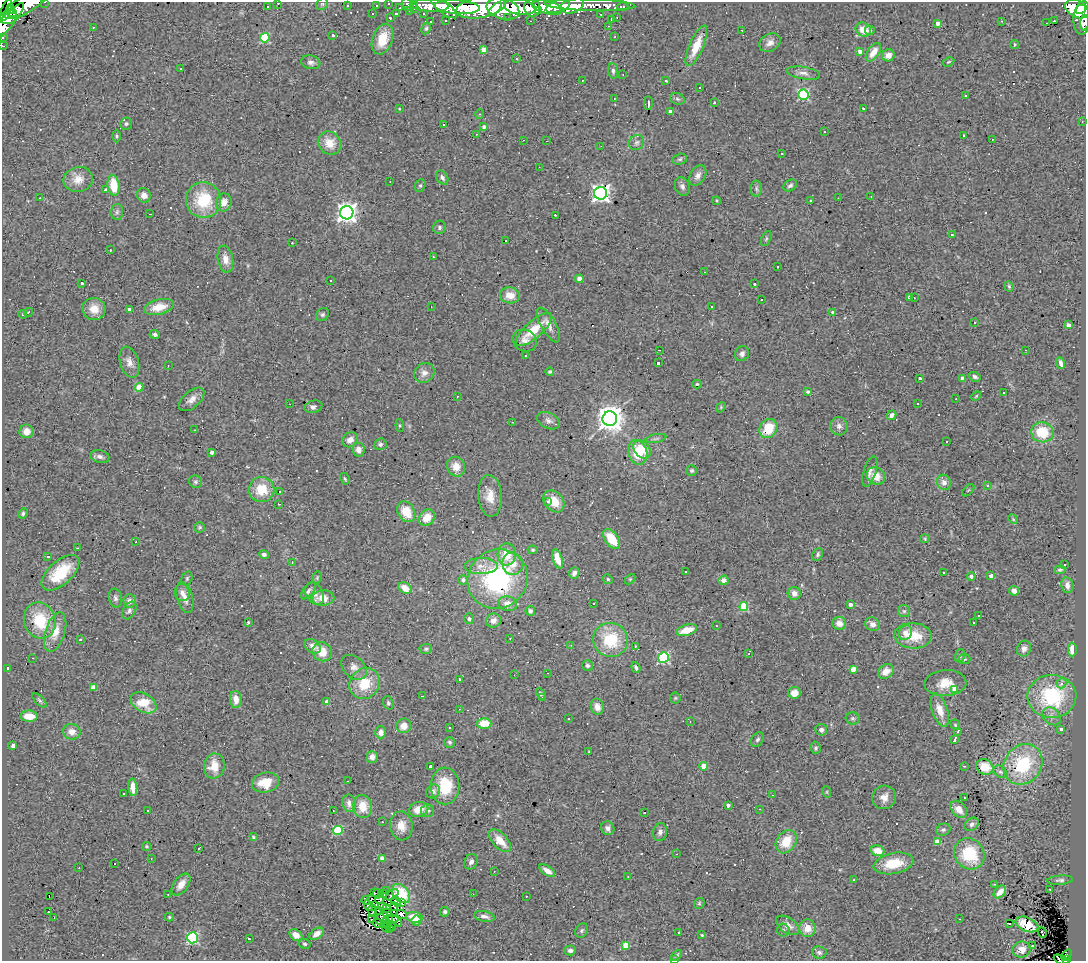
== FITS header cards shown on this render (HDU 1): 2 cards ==
NAXIS1  =                 1084
NAXIS2  =                  959

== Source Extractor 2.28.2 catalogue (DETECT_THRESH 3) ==
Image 1084 x 959 px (HDU 1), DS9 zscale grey, 1 PNG px = 1 image px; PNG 1088 x 963 px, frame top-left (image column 1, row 959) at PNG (2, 2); each listed source drawn as its Kron ellipse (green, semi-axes under 4 px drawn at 4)
Background 2.14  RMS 0.23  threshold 0.7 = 3 sigma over >= 5 px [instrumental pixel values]
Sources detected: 475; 1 with non-positive FLUX_AUTO (blend fragments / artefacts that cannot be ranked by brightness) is neither listed nor drawn; the other 474 listed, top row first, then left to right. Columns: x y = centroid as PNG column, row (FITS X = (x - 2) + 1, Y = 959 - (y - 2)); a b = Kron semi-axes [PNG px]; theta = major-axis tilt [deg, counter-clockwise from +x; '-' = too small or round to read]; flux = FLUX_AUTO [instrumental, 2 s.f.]
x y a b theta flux
45 2 3 2 - 34
278 3 3 2 - 36
388 3 3 3 - 57
322 4 6 5 - 28
407 4 6 5 - 330
25 5 24 8 29 2700
414 5 3 2 - 27
430 5 19 6 -2 2700
572 5 12 7 18 1400
590 5 45 6 -2 1500
267 6 3 2 - 26
347 6 3 2 - 11
376 6 2 2 - 13
558 6 12 6 17 2700
443 7 17 6 -39 1700
457 7 23 6 -3 5200
481 7 25 10 10 7800
520 7 15 8 -10 4100
547 7 16 6 -14 4800
623 7 5 3 - 59
400 8 3 2 - 18
532 8 9 8 - 2500
11 9 5 3 - 1900
415 9 2 2 - 12
495 9 9 4 46 2300
503 9 17 10 -16 7200
1077 9 12 8 -27 6700
1081 9 5 3 - 3400
6 10 11 4 72 1900
539 10 4 4 - 930
410 11 3 3 - 24
13 12 4 3 - 1400
372 14 3 2 - 19
396 14 3 2 - 17
424 14 3 2 - 26
601 14 3 2 - 29
8 17 9 6 16 4100
617 17 3 2 - 15
390 18 3 2 - 17
508 18 2 2 - 16
1082 18 17 9 84 2700
612 19 3 2 - 21
446 21 3 3 - 39
530 21 3 2 - 21
1002 21 3 3 - 12
1054 21 3 2 - 250
431 22 3 3 - 32
938 23 4 4 - 110
1047 23 3 2 - 8.4
1085 23 8 3 86 400
5 24 28 6 49 1900
608 26 2 2 - 9
93 27 3 3 - 18
426 28 6 4 63 25
742 30 2 2 - 13
863 30 8 7 - 190
870 30 5 4 - 57
333 35 3 3 - 36
3 37 3 2 - 43
615 37 3 2 - 12
265 38 5 4 - 940
383 39 16 10 70 320
770 43 11 8 30 93
1015 44 4 3 - 21
3 46 3 2 - 91
696 46 22 7 67 340
483 49 4 4 - 210
860 51 4 4 - 79
873 52 10 5 56 190
888 55 6 6 - 110
516 59 3 2 - 17
311 62 9 7 -12 57
948 62 6 4 26 21
181 69 3 2 - 27
613 71 8 5 -83 37
803 73 17 6 -9 93
623 75 2 2 - 9.4
582 80 2 2 - 12
666 81 3 2 - 17
700 87 3 2 - 18
803 95 5 5 - 1700
965 96 3 3 - 53
614 99 2 2 - 9.2
677 99 7 5 -21 33
648 103 7 2 90 54
714 103 3 2 - 19
863 108 3 2 - 13
399 109 3 2 - 10
670 111 4 3 - 44
480 114 5 3 - 13
1082 122 3 3 - 14
126 124 6 5 - 27
443 124 3 2 - 19
484 127 4 3 - 51
825 132 2 2 - 13
476 134 3 2 - 19
117 136 6 4 -90 24
963 136 3 2 - 15
992 139 3 2 - 20
523 140 3 2 - 14
547 141 3 2 - 13
330 143 12 11 - 250
637 143 8 7 - 47
601 146 3 2 - 19
782 154 3 3 - 28
680 159 7 5 16 29
539 167 2 2 - 7.6
698 175 11 7 58 92
442 178 7 5 -56 44
78 179 15 12 13 200
390 182 2 2 - 9
113 185 10 6 -82 390
420 185 6 5 - 26
790 185 7 5 33 42
682 187 9 7 -69 58
756 189 8 6 -88 40
106 190 3 3 - 110
601 193 6 6 - 7300
144 195 7 6 - 100
871 196 2 2 - 10
40 198 3 2 - 9.6
838 198 2 2 - 9.9
203 200 18 17 - 730
811 200 3 3 - 26
717 201 4 3 - 18
224 202 9 7 75 130
117 212 8 6 86 40
347 213 7 6 - 10000
150 214 3 2 - 14
555 215 3 2 - 18
439 227 7 6 - 36
952 235 3 2 - 14
766 239 8 4 64 27
506 241 3 2 - 26
292 243 3 2 - 53
110 250 2 2 - 13
433 257 3 2 - 16
225 259 13 7 -80 150
778 267 3 2 - 12
704 272 2 2 - 12
579 279 4 4 - 180
330 280 3 2 - 23
82 283 3 3 - 21
755 284 3 3 - 38
1009 286 5 4 - 21
510 295 10 8 -12 190
909 297 3 3 - 36
914 298 3 2 - 13
761 300 3 3 - 56
711 306 3 3 - 29
159 307 15 7 13 260
431 307 2 2 - 11
94 309 11 11 - 220
129 309 3 3 - 37
28 312 4 3 - 19
833 312 4 3 - 78
23 314 4 4 - 17
322 315 7 6 - 35
974 322 3 2 - 29
549 325 19 7 -61 150
1068 325 4 3 - 110
534 329 23 8 42 410
155 334 5 4 - 41
525 340 12 10 -32 110
659 350 3 2 - 15
1026 350 3 2 - 9.6
742 354 8 7 - 55
525 356 3 2 - 10
129 362 16 9 -74 130
658 363 3 3 - 52
1061 363 6 3 -70 59
168 365 2 2 - 12
550 372 4 4 - 28
424 373 11 9 40 100
975 377 6 4 -29 38
920 378 3 3 - 42
963 378 4 4 - 85
697 384 4 4 - 22
139 387 4 4 - 340
808 392 3 3 - 42
1004 393 2 2 - 13
457 396 3 2 - 13
976 396 6 3 45 17
192 399 15 8 41 110
956 399 2 2 - 11
918 403 3 3 - 58
290 404 2 2 - 8
313 407 9 6 13 57
721 407 5 4 - 19
891 415 5 4 - 73
610 419 7 7 - 21000
548 421 12 7 -27 70
512 422 3 2 - 9.9
400 426 6 4 -84 20
839 426 9 8 - 77
768 429 10 8 55 430
195 430 3 2 - 15
26 431 7 7 - 120
1042 432 11 10 - 470
656 439 10 4 11 36
350 440 8 7 - 110
947 441 3 2 - 21
380 444 6 6 - 44
642 449 10 7 -50 320
359 450 7 6 - 91
212 452 4 3 - 58
638 452 12 9 -74 420
100 457 10 6 -14 59
456 467 10 9 - 190
692 471 5 5 - 29
870 472 15 6 73 75
876 476 10 8 -35 210
345 479 6 4 -60 25
196 482 7 6 - 32
944 482 8 7 - 95
987 486 3 3 - 100
262 490 13 12 - 380
968 490 7 3 45 16
279 492 3 3 - 230
490 496 21 12 -86 230
548 501 4 3 - 43
554 501 12 9 -46 290
279 504 3 2 - 20
406 512 11 8 -59 320
23 514 5 4 - 35
427 518 9 7 50 230
1013 519 5 4 - 17
200 527 5 5 - 24
611 539 11 6 -53 380
925 539 4 4 - 17
136 542 3 2 - 26
77 548 3 2 - 12
533 550 5 4 - 21
507 554 11 9 87 280
818 554 7 5 63 33
264 555 5 4 - 46
48 556 3 3 - 29
558 559 9 5 -73 200
292 562 4 3 - 11
513 564 11 10 - 190
1065 564 3 2 - 26
481 566 16 8 1 150
1060 570 5 4 - 26
685 571 2 2 - 15
943 572 3 2 - 25
60 573 23 12 42 580
574 573 6 5 - 62
971 576 4 4 - 59
991 576 4 3 - 82
187 578 7 5 75 27
317 578 6 4 79 21
498 579 31 29 37 2300
608 579 5 4 - 22
630 579 6 4 45 18
463 580 5 5 - 66
723 580 5 5 - 78
1067 585 8 6 -79 83
405 588 7 5 -33 180
308 591 10 5 52 47
1014 591 5 4 - 80
182 593 8 7 - 78
794 593 6 6 - 110
315 594 12 8 -60 89
115 598 9 6 -78 52
185 598 16 7 -75 120
323 598 11 7 4 210
130 601 7 6 - 78
593 603 3 2 - 66
508 604 9 7 -9 140
850 604 4 3 - 65
744 607 4 4 - 840
129 611 9 6 59 49
530 611 5 4 - 47
904 611 6 6 - 33
979 615 3 2 - 27
469 619 5 5 - 36
40 620 18 15 -72 630
493 621 7 7 - 95
248 622 3 2 - 20
839 623 7 6 - 120
973 623 3 3 - 68
873 624 8 6 -31 91
716 626 2 2 - 10
687 630 10 5 16 280
55 632 20 10 72 240
905 633 7 6 - 150
913 636 18 13 -3 460
510 638 2 2 - 9.3
80 640 4 3 - 21
611 640 17 17 - 730
571 645 2 2 - 8.2
313 646 9 6 -34 120
635 646 3 3 - 19
426 649 6 5 - 30
1024 649 8 7 - 79
1072 650 7 4 90 160
322 652 10 9 - 250
748 654 2 2 - 10
960 656 7 5 74 31
663 657 5 5 - 1800
32 658 3 2 - 16
965 659 6 5 - 21
588 666 5 5 - 41
354 667 14 10 -42 120
636 667 5 4 - 42
7 669 3 3 - 58
853 669 4 4 - 210
886 671 8 6 35 160
548 673 2 2 - 10
514 675 2 2 - 7.5
460 679 3 3 - 24
364 683 16 14 51 490
945 683 21 13 3 270
1061 683 5 5 - 75
93 687 4 4 - 230
954 689 4 4 - 230
794 693 6 6 - 140
541 694 6 4 -60 33
422 696 3 2 - 28
1052 696 24 21 0 1200
542 698 3 3 - 34
675 698 5 5 - 22
236 699 8 6 -86 160
40 700 9 4 -45 28
327 701 4 3 - 82
144 703 14 9 -31 400
388 703 7 5 -73 29
597 707 8 6 -75 110
459 709 3 3 - 10
940 710 17 7 -71 190
29 716 8 5 -2 240
1052 716 10 8 -43 91
853 718 7 6 - 32
568 719 3 2 - 27
690 722 2 2 - 7
484 723 7 5 1 300
955 725 5 4 - 20
404 726 7 7 - 140
450 728 2 2 - 13
1061 729 4 4 - 46
821 730 6 5 - 56
72 732 9 8 - 130
381 732 6 5 - 99
958 732 4 2 - 17
757 740 8 5 56 41
954 740 4 3 - 58
450 742 5 5 - 30
13 745 4 3 - 100
816 748 6 5 - 29
589 752 4 2 - 11
372 757 6 5 - 97
1023 764 21 18 53 990
214 766 12 10 81 270
430 766 3 3 - 38
704 766 4 4 - 270
964 766 3 3 - 17
985 767 9 7 -28 330
1000 772 8 5 -39 36
348 781 2 2 - 8.3
265 783 14 9 14 340
445 786 18 14 90 590
133 787 9 4 -85 160
433 791 7 6 - 54
827 792 6 3 -72 17
124 793 3 3 - 24
772 795 3 2 - 20
884 797 12 11 - 130
965 798 3 2 - 46
349 803 9 6 -82 87
728 805 3 3 - 67
363 806 11 9 -79 280
419 809 10 7 14 200
759 809 2 2 - 12
959 809 10 7 -48 130
148 810 2 2 - 11
333 811 2 2 - 14
428 811 6 6 - 35
644 813 3 2 - 100
382 822 2 2 - 12
972 824 7 6 - 52
401 826 14 11 -81 180
608 828 7 6 - 67
338 830 5 5 - 870
943 830 7 6 - 43
660 832 9 7 76 60
253 837 3 2 - 18
500 841 14 7 -47 240
937 841 4 4 - 250
786 842 12 9 56 350
147 846 4 4 - 23
198 848 3 2 - 26
878 851 7 5 -19 230
676 854 2 2 - 9.2
969 854 16 14 -53 740
151 858 2 2 - 9.5
382 858 4 4 - 250
471 862 8 6 62 63
893 863 20 10 11 440
115 864 3 2 - 13
79 868 2 2 - 8.8
494 871 2 2 - 9.1
547 871 9 4 -34 100
628 876 3 2 - 14
854 880 3 2 - 18
1060 880 13 4 5 44
181 884 12 7 54 150
995 884 3 2 - 10
1050 890 3 2 - 15
387 891 3 2 - 21
1000 892 7 5 48 160
374 893 2 2 - 8.9
168 894 2 2 - 8.9
377 894 4 3 - 2.1
383 894 4 3 - 9.4
401 894 11 7 -48 460
473 894 2 2 - 8.4
392 895 7 2 43 39
49 896 2 2 - 17
526 896 3 2 - 41
371 899 4 2 - 5.5
380 899 5 3 - 13
366 900 4 4 - 22
396 901 5 2 - 24
402 903 4 2 - 17
699 903 6 5 - 23
368 906 6 3 -60 25
382 906 4 2 - 16
394 906 4 2 - 12
387 908 3 2 - 6.4
379 910 4 2 - 9.9
372 911 5 2 - 13
48 912 2 2 - 8.1
445 912 5 4 - 29
387 913 5 2 - 13
402 914 5 3 - 51
484 916 10 5 -12 76
54 917 3 2 - 8.2
169 917 4 4 - 20
414 917 8 5 -9 230
382 919 7 6 - 21
392 919 6 2 -3 16
960 919 2 2 - 8.6
371 920 3 2 - 15
397 921 6 2 -58 17
416 921 5 5 - 99
379 923 6 3 -13 10
387 923 6 3 -52 9.8
1009 924 3 2 - 18
1027 924 12 7 -22 340
788 925 13 7 -34 120
385 926 6 2 -65 6.5
392 926 5 2 - 12
389 928 3 2 - 11
807 928 9 8 - 200
582 930 7 6 - 35
783 930 6 6 - 37
679 932 3 3 - 120
1042 932 5 3 - 47
317 934 8 5 35 110
296 935 7 5 -37 120
702 935 3 2 - 21
192 938 5 5 - 1900
249 939 3 2 - 19
305 944 6 5 - 28
626 945 4 4 - 380
1032 946 3 3 - 14
1022 949 9 8 - 140
570 950 6 5 - 55
819 952 7 6 - 46
677 955 6 4 45 27
1067 955 6 4 51 830
674 959 4 2 - 12
1061 960 8 4 -26 410
1066 960 3 2 - 3000
At the frame edge (FLAGS 8, measured only in part): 13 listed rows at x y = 45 2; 278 3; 388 3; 407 4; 25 5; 1082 18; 1085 23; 5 24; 3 37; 3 46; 674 959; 1061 960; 1066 960
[1 non-positive-flux detection neither listed nor drawn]